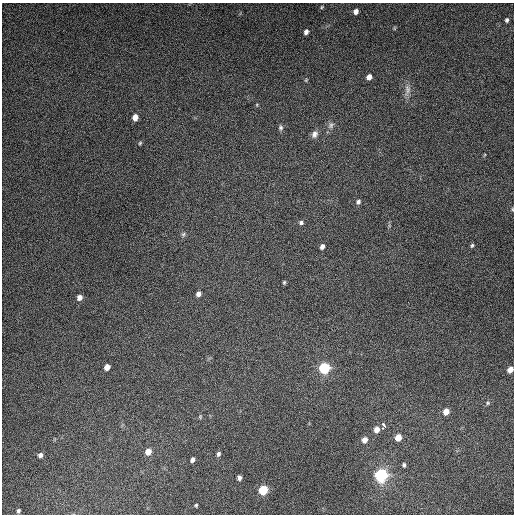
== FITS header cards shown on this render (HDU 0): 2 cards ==
NAXIS1  =                  512
NAXIS2  =                  512

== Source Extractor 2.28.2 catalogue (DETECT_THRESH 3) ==
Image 512 x 512 px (HDU 0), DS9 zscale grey, 1 PNG px = 1 image px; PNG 516 x 516 px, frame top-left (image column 1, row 512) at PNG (2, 3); no overlay
Background 4900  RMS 310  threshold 929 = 3 sigma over >= 5 px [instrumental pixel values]
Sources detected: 43; all 43 listed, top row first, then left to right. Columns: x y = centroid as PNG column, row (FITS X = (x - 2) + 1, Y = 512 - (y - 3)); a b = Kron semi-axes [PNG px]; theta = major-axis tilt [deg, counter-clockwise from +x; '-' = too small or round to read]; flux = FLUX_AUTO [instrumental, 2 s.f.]
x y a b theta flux
322 7 5 4 - 2.5e+04
356 11 5 5 - 9.6e+04
507 20 4 3 - 4.0e+04
394 28 6 4 -72 2.0e+04
306 32 5 4 - 7.5e+04
369 77 5 4 - 1.2e+05
306 80 5 3 - 2.0e+04
407 90 17 8 87 1.3e+05
257 105 5 3 - 1.8e+04
135 117 6 5 - 1.5e+05
331 125 10 7 49 8.0e+04
281 128 8 5 -80 4.6e+04
314 134 9 7 64 9.8e+04
140 143 5 4 - 2.6e+04
358 202 6 5 - 5.9e+04
512 209 5 3 - 2.1e+04
301 223 6 5 - 4.5e+04
183 234 7 5 68 4.2e+04
472 245 6 4 72 3.4e+04
322 247 6 5 - 7.8e+04
284 282 5 4 - 3.1e+04
198 294 5 5 - 9.0e+04
79 297 6 5 - 1.1e+05
107 367 5 5 - 1.4e+05
324 368 8 7 - 1.1e+06
510 370 6 5 - 1.6e+05
488 403 5 4 - 2.8e+04
446 411 6 5 - 1.9e+05
200 417 6 4 89 2.5e+04
384 426 7 4 -89 8.2e+04
376 430 6 5 - 1.3e+05
398 437 6 5 - 2.3e+05
364 440 6 5 - 1.3e+05
148 451 6 5 - 1.9e+05
218 454 5 4 - 5.0e+04
40 455 6 5 - 7.3e+04
192 460 5 4 - 6.6e+04
404 465 5 4 - 3.8e+04
381 475 10 9 - 1.6e+06
239 478 5 4 - 6.3e+04
263 490 7 6 - 6.9e+05
196 505 3 3 - 2.5e+04
18 511 4 3 - 3.9e+04
At the frame edge (FLAGS 8, measured only in part): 2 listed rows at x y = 512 209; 510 370